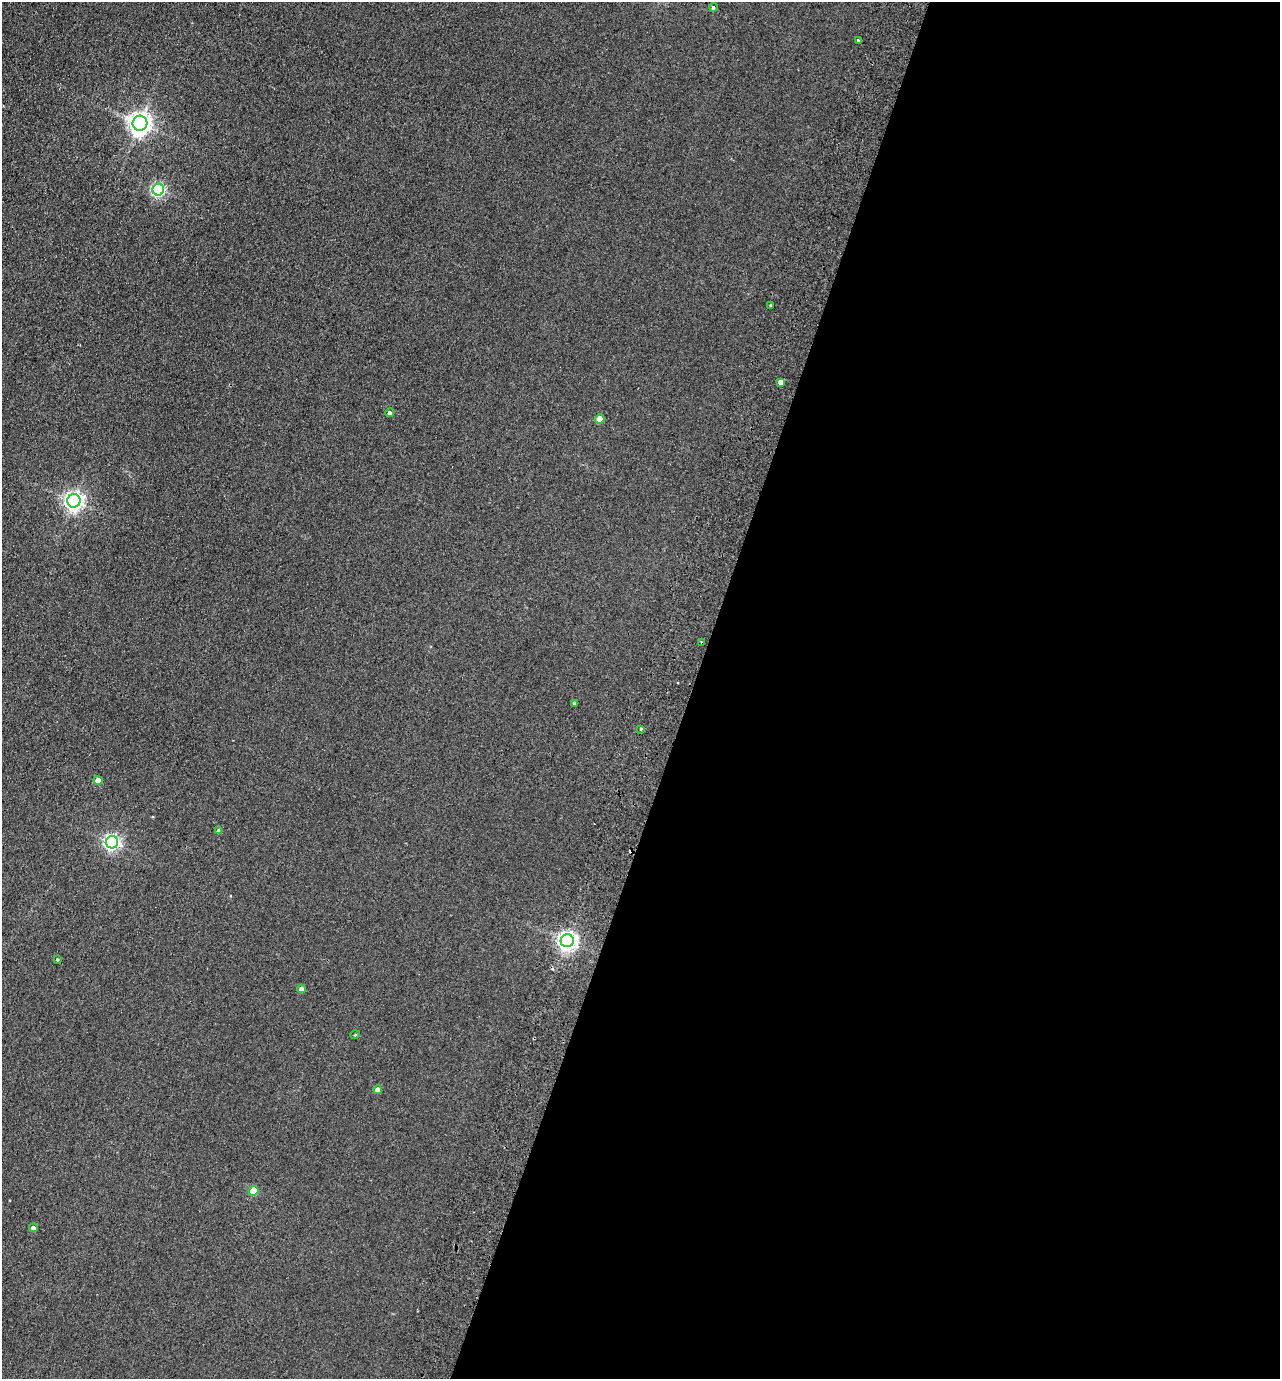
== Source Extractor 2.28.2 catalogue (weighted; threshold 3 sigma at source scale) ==
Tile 12 of 4 x 4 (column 4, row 3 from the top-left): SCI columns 4028-5305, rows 1403-2779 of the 5630 x 5558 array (HDU 1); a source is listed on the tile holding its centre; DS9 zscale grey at full resolution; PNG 1282 x 1381 px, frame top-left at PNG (2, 2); each listed source drawn as its Kron ellipse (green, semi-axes under 4 px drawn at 4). Shown black and unused: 46% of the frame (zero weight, under 2 of 3 exposures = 3% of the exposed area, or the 3 px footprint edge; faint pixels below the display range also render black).
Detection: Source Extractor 2.28.2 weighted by HDU 2 'WHT'; one run over the whole footprint, this tile lists its part. Background 0.116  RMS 0.012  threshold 0.0549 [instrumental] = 3 sigma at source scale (4.5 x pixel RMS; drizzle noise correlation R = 1.50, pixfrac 1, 0.05/0.05 arcsec/px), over >= 5 px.
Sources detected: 25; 3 cosmic-ray / hot-pixel residue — neither listed nor drawn; the other 22 listed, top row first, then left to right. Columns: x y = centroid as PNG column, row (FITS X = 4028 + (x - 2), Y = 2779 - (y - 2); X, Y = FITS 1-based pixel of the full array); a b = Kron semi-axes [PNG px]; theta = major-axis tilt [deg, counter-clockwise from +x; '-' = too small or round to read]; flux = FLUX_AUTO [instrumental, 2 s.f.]
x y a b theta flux
713 7 4 4 - 2
858 40 3 3 - 2.2
140 123 7 7 - 860
158 190 6 6 - 220
770 305 3 2 - 1.9
781 382 4 4 - 7.7
390 413 4 4 - 3.5
600 419 5 4 - 18
74 501 7 6 - 550
702 643 3 3 - 3.1
574 703 3 3 - 3
641 729 3 3 - 1.7
98 780 4 4 - 17
219 831 4 4 - 5.6
112 842 6 6 - 340
567 941 6 6 - 630
57 959 3 3 - 1.5
302 989 4 4 - 7.2
355 1035 5 3 - 0.91
377 1090 4 4 - 9.7
254 1191 5 5 - 40
33 1228 4 4 - 4.2
Overlapping masked pixels (flux is a lower limit): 1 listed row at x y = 702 643